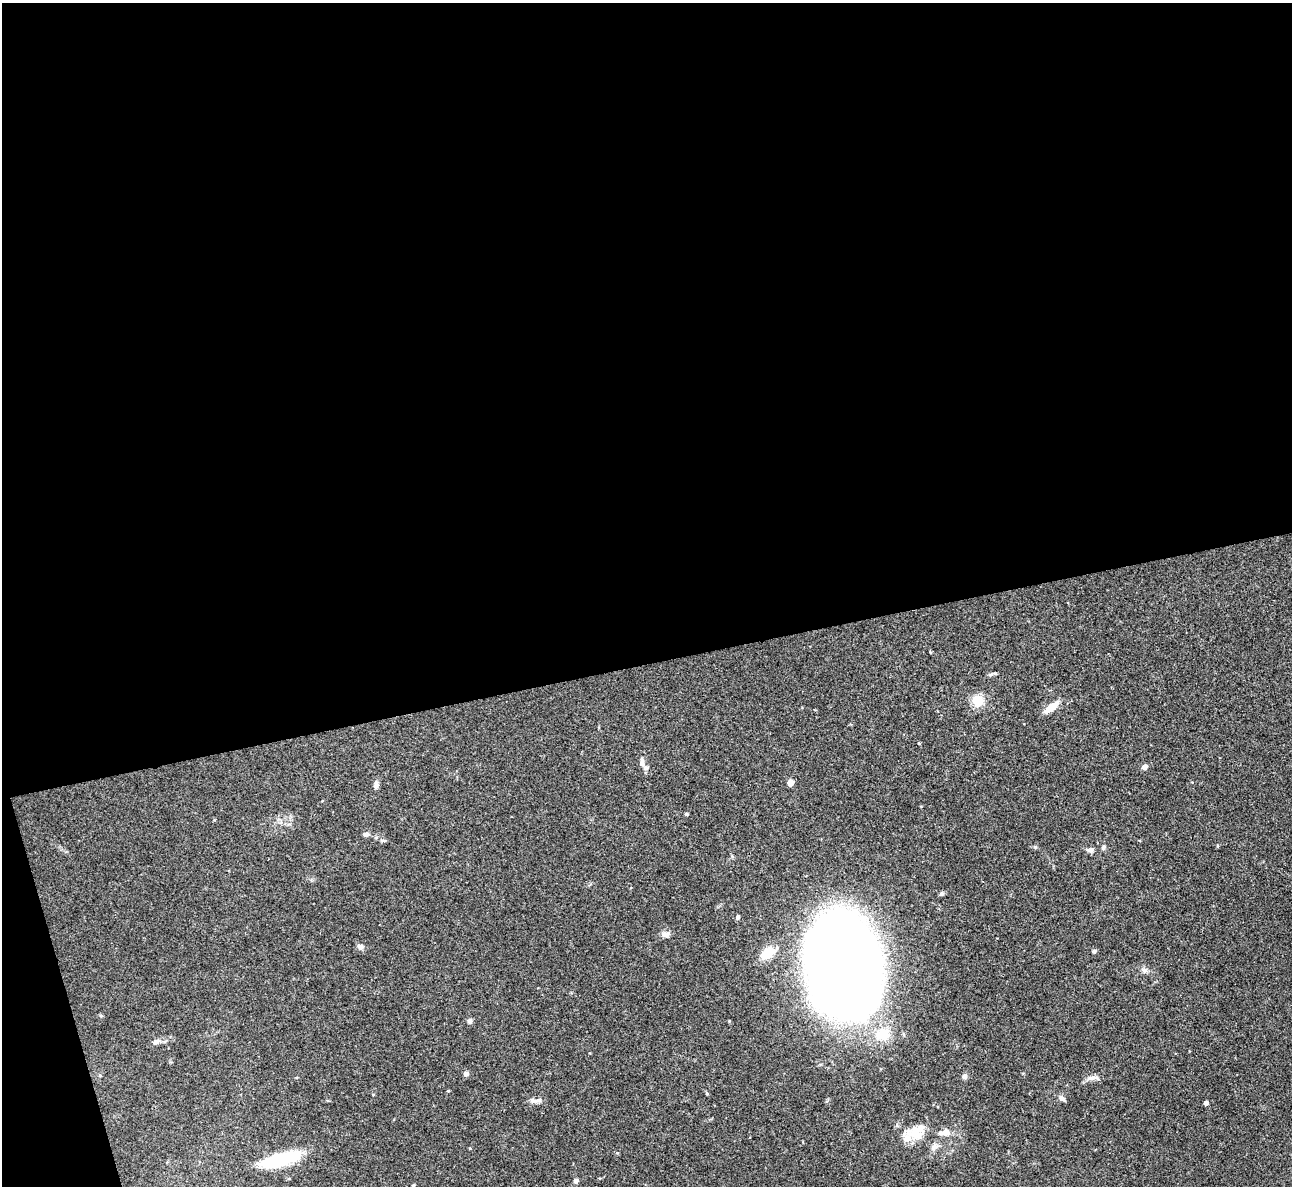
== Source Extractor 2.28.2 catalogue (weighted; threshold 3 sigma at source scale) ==
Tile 1 of 4 x 4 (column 1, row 1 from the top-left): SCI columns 1-1290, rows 3696-4879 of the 5158 x 5143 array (HDU 1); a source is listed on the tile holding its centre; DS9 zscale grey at full resolution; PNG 1294 x 1188 px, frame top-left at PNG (2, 3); no overlay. Shown black and unused: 58% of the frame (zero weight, under 3 of 4 exposures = <1% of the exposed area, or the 3 px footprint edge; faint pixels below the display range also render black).
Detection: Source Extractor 2.28.2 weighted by HDU 2 'WHT'; one run over the whole footprint, this tile lists its part. Background 0.072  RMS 0.0054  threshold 0.0245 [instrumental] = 3 sigma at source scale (4.5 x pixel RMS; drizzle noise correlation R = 1.50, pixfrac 1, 0.05/0.05 arcsec/px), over >= 5 px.
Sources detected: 41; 1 inside a brighter object's white glare — not listed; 2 inside a brighter listed object's ellipse — not listed separately; the other 38 listed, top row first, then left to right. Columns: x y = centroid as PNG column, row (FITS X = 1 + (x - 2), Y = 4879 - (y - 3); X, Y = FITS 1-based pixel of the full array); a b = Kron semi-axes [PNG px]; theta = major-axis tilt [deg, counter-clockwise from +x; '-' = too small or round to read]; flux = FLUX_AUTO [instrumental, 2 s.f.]
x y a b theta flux
992 674 12 3 18 1.1
978 701 12 11 - 9.3
1051 707 18 7 38 7.4
919 743 3 3 - 0.48
642 762 11 5 -84 1.7
1145 767 7 6 - 2.3
790 783 5 5 - 6.7
376 785 9 6 86 1.8
686 814 4 3 - 0.79
366 834 8 6 3 1.5
1103 847 7 5 56 1.1
1090 850 11 6 -1 1.9
941 894 6 5 - 1
738 917 5 4 - 1.2
665 934 11 8 4 2.3
360 947 9 6 -47 1.7
1094 951 4 4 - 1.4
768 953 19 10 33 11
842 965 78 55 -80 990
1144 970 9 7 -27 1.9
470 1021 6 5 - 1.7
883 1034 18 15 0 12
156 1042 10 7 32 2.1
466 1074 7 6 - 1.3
964 1076 7 6 - 1.6
1091 1078 13 6 7 2.6
448 1091 4 3 - 0.42
373 1094 4 3 - 0.4
1062 1098 9 6 -44 1.8
534 1100 14 6 -2 2.5
1206 1103 4 4 - 1.7
946 1132 13 10 -2 4
916 1134 22 16 -17 11
934 1147 13 7 34 2.7
617 1153 4 3 - 0.42
276 1161 39 13 18 31
576 1181 4 4 - 2
413 1185 4 3 - 0.67
Unlisted compact peaks at least as high as the median listed source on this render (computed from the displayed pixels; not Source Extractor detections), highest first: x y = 1035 847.